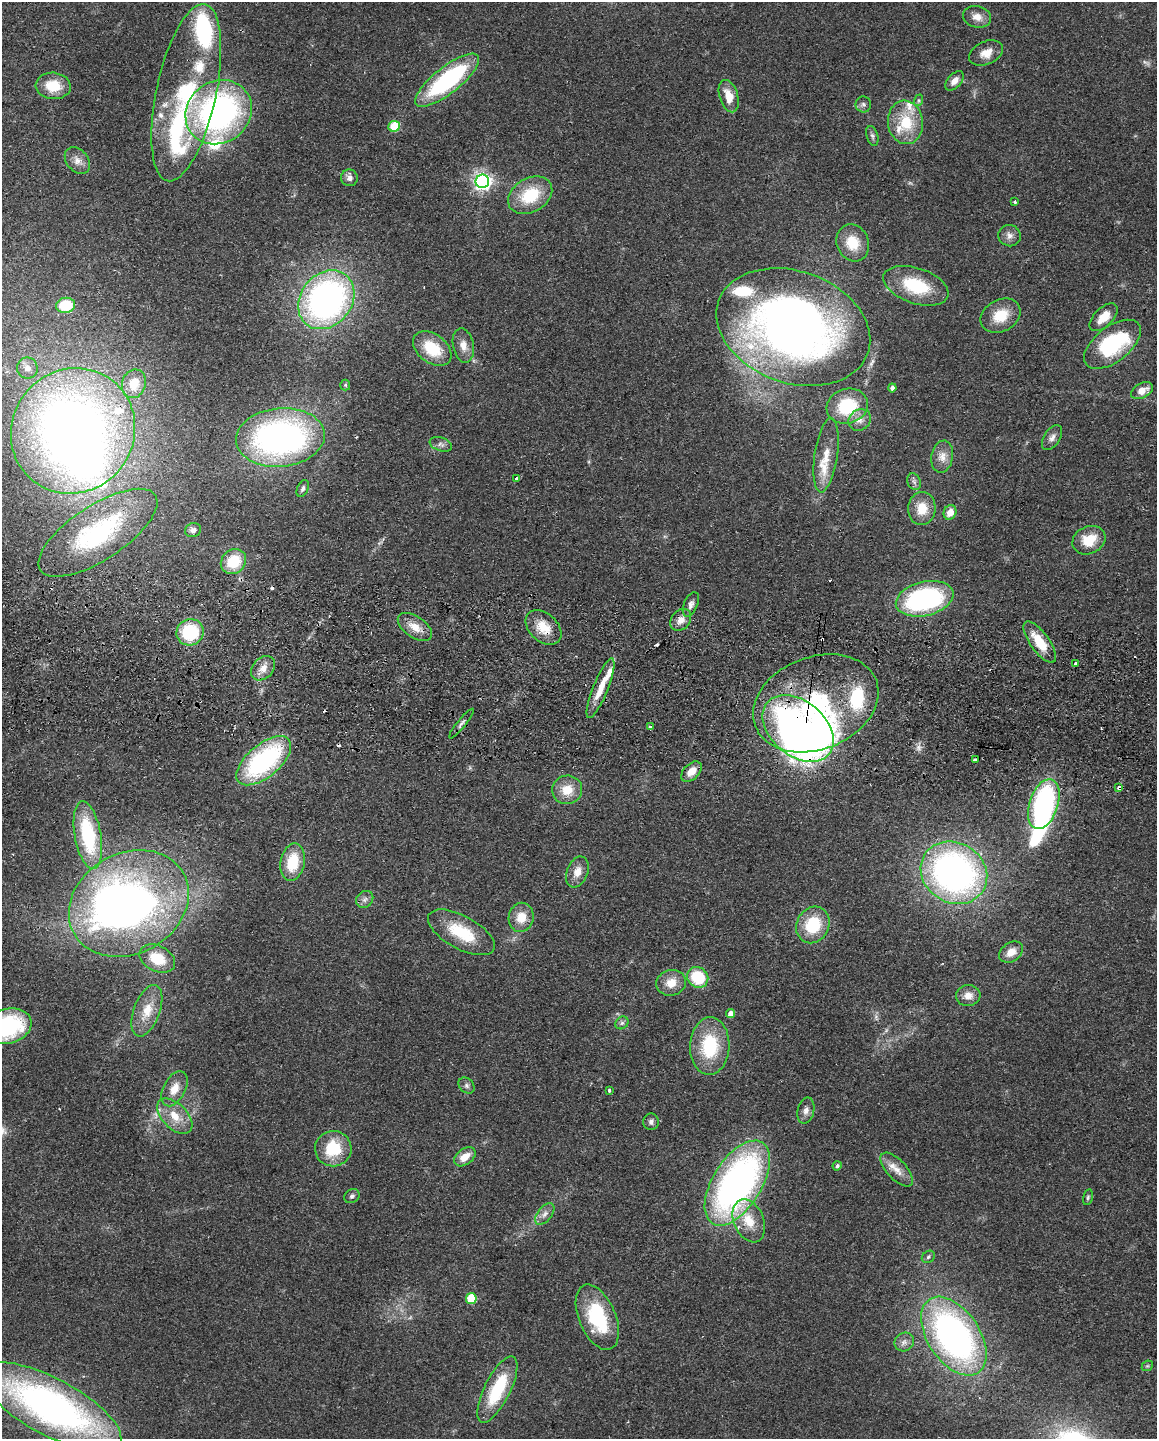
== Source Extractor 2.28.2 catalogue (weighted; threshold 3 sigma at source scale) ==
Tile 7 of 4 x 3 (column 3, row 2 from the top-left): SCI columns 2318-3472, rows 1602-3038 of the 4634 x 4751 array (HDU 1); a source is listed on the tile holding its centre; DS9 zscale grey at full resolution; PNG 1159 x 1441 px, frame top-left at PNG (2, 2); each listed source drawn as its Kron ellipse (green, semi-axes under 4 px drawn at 4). Shown black and unused: <1% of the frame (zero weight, under 2 of 3 exposures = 3% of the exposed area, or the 3 px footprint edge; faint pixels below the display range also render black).
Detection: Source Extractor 2.28.2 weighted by HDU 2 'WHT'; one run over the whole footprint, this tile lists its part. Background 0.122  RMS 0.0096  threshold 0.0434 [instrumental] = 3 sigma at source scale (4.5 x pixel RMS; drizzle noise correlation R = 1.50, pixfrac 1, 0.05/0.05 arcsec/px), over >= 5 px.
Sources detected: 144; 2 too faint to see at this stretch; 6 inside a brighter object's white glare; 7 cosmic-ray / hot-pixel residue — neither listed nor drawn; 16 inside a brighter listed object's ellipse — not listed separately; the other 113 listed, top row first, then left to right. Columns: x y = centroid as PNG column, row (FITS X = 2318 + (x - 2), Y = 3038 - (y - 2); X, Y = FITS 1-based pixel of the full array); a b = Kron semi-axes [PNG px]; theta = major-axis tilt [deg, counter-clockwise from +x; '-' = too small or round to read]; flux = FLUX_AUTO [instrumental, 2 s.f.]
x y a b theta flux
977 17 14 10 -12 9.8
986 53 18 11 24 11
447 80 39 13 38 130
954 81 11 6 47 6.8
53 86 17 13 -4 25
186 93 90 30 78 160
729 96 17 9 -73 16
919 100 6 4 72 1.5
863 104 8 8 - 3
219 112 34 30 37 290
905 122 22 17 -83 36
394 126 6 5 - 42
872 136 10 5 -74 2.7
77 161 15 10 -51 7.9
349 178 8 8 - 5.1
482 181 7 6 - 450
530 195 23 17 30 42
1015 202 3 3 - 1.3
1009 236 11 10 - 5.8
853 243 19 16 -67 26
916 286 34 17 -19 52
326 300 32 25 51 340
66 305 9 7 7 31
1001 316 21 16 30 24
1104 317 17 9 44 16
793 327 79 56 -19 740
1112 344 33 17 37 94
463 346 17 10 -79 9.6
432 348 21 14 -37 35
27 368 10 10 - 7.8
134 384 14 12 71 16
345 385 5 5 - 1.2
892 388 4 4 - 3.3
1142 391 12 7 28 10
847 406 21 17 16 50
860 420 12 10 35 7.7
73 431 64 61 52 860
280 437 44 29 6 340
1052 438 14 8 57 5.2
441 444 11 6 -19 3.8
826 455 37 11 82 20
942 457 16 11 80 10
516 478 3 3 - 1.6
914 482 9 6 -69 3.2
303 489 9 5 64 2.6
922 508 17 13 86 20
950 512 7 6 - 10
193 530 8 7 - 4.1
98 533 69 27 33 130
1089 540 17 13 26 23
233 561 13 11 43 31
925 599 29 17 14 160
691 604 13 7 67 4.8
681 620 12 9 49 7.7
415 627 19 10 -34 13
543 627 20 14 -42 21
190 632 14 13 - 61
1040 642 24 9 -54 27
1076 664 3 3 - 7.8
263 668 14 10 46 9.6
600 688 32 7 68 19
816 703 65 46 21 170
461 724 19 3 51 3.1
650 727 3 3 - 4.8
798 728 40 27 -40 450
976 759 3 3 - 19
264 761 33 16 40 150
691 772 12 7 45 10
1119 788 4 3 - 4.8
567 790 15 14 - 19
1044 804 26 14 71 180
88 835 34 13 -80 81
293 862 19 12 79 35
577 872 16 10 68 10
954 873 34 30 -32 400
365 899 9 8 - 3.9
129 903 62 50 29 580
521 917 14 12 80 16
813 925 19 16 62 43
461 932 37 16 -28 45
1011 952 13 9 35 12
157 958 19 12 -26 26
698 977 11 10 - 43
671 983 15 13 14 14
968 996 12 10 8 9.2
147 1011 27 13 70 22
730 1014 4 4 - 8.8
622 1023 7 6 - 2.4
8 1026 24 17 16 110
710 1046 29 19 87 58
466 1086 9 7 -47 3.1
174 1089 19 11 62 13
609 1090 3 3 - 2.7
806 1110 13 8 77 5.7
175 1116 21 12 -45 20
651 1122 8 8 - 3.4
333 1149 18 17 - 40
465 1157 12 8 37 12
837 1166 5 4 - 2.2
897 1169 21 10 -47 11
737 1183 48 24 58 380
352 1196 8 6 37 2.7
1088 1197 8 4 76 2
545 1214 12 7 51 5.5
749 1221 22 15 -67 24
928 1257 7 5 35 2
471 1299 5 5 - 45
597 1317 34 18 -67 72
954 1336 44 26 -56 360
904 1342 10 9 - 4.9
1147 1366 6 4 42 1.6
497 1390 36 13 64 55
51 1407 78 28 -28 430
Overlapping masked pixels (flux is a lower limit): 4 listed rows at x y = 543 627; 816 703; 798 728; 1119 788
Isophote crosses this tile's border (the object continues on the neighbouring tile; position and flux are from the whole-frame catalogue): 1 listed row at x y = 8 1026